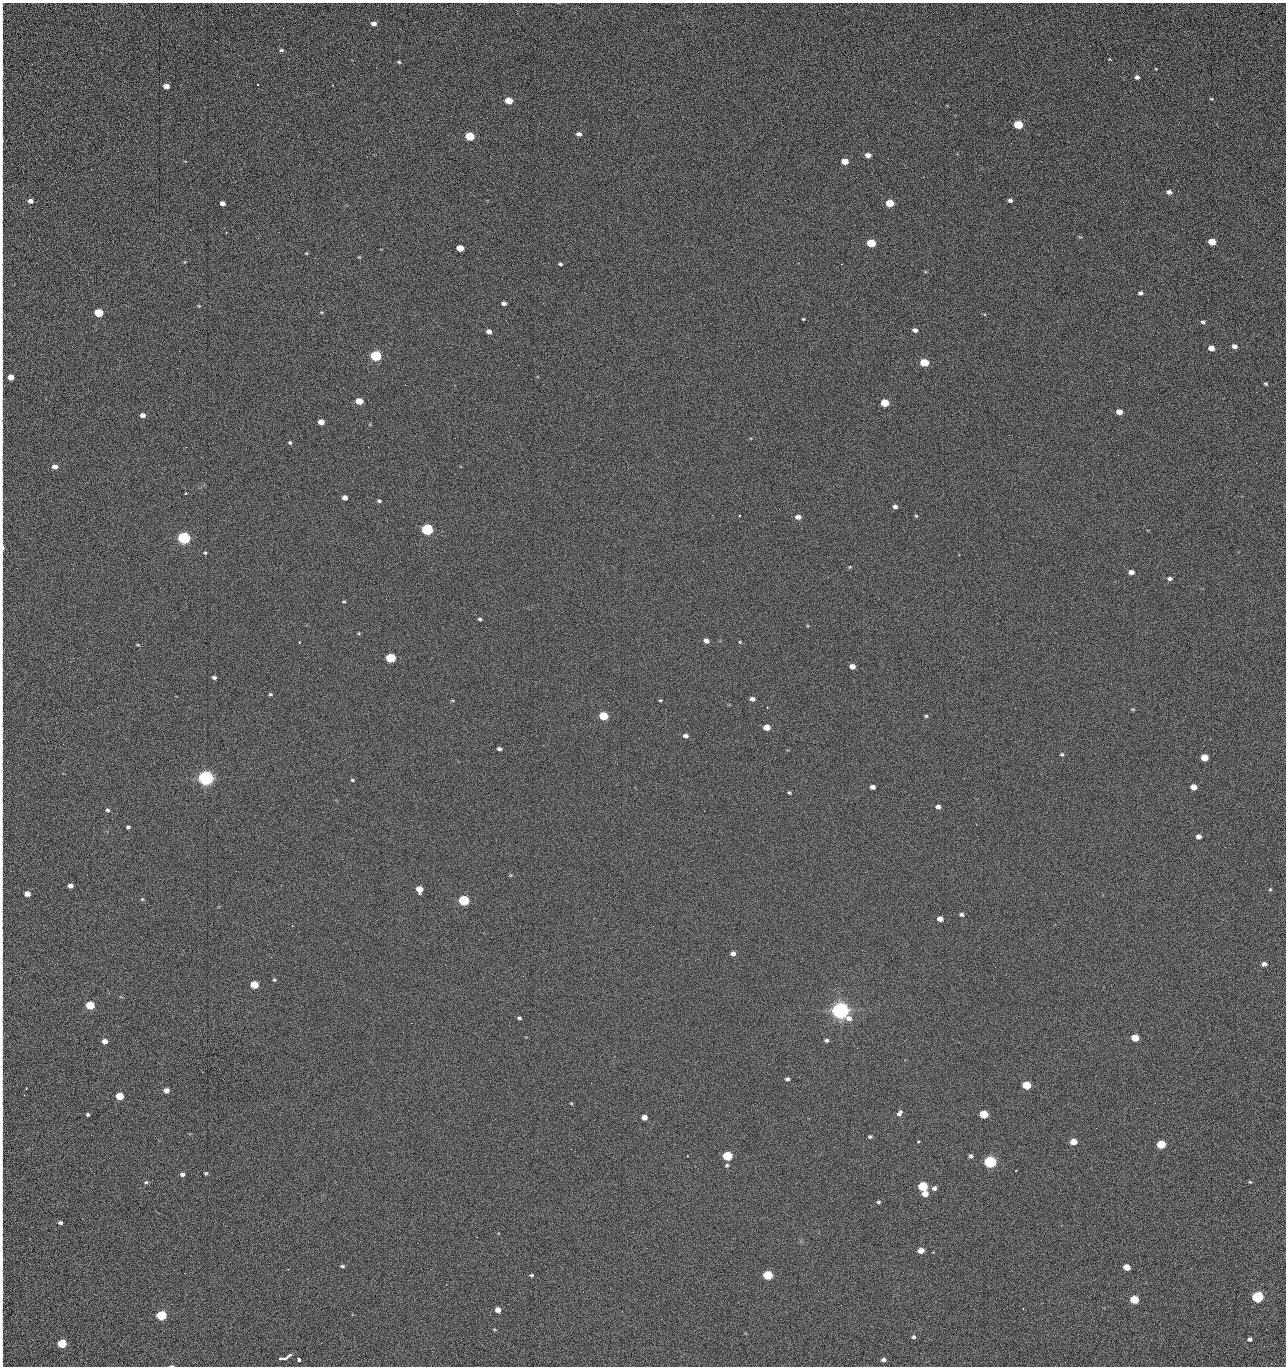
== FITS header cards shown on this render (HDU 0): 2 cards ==
NAXIS1  =                 1284 /fastest changing axis
NAXIS2  =                 1364 /next to fastest changing axis

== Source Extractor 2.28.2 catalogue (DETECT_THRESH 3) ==
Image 1284 x 1364 px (HDU 0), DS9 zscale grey, 1 PNG px = 1 image px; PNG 1288 x 1368 px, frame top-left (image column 1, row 1364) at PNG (2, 3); no overlay
Background 125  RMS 14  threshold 43.5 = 3 sigma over >= 5 px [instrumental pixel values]
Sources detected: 225; all 225 listed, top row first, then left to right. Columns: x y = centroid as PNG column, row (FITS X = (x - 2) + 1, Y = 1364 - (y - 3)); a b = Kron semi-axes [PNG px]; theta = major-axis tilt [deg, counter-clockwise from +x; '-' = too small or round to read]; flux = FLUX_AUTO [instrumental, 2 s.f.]
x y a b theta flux
2 18 18 2 90 3.4e+03
374 24 6 5 - 4.9e+03
1188 35 2 2 - 1.2e+03
2 43 24 2 89 4.5e+03
281 50 5 4 - 1.7e+03
1109 59 4 3 - 7.1e+02
399 62 5 4 - 1.3e+03
1156 69 4 2 - 7.0e+02
2 72 20 2 -90 4.0e+03
1137 77 5 4 - 2.9e+03
2 86 13 2 89 1.7e+03
166 86 5 4 - 8.8e+03
1211 99 5 3 - 1.0e+03
508 101 5 4 - 2.3e+04
2 103 11 2 90 2.0e+03
1179 122 2 2 - 1.3e+03
1018 125 6 5 - 4.4e+04
579 134 6 4 -10 3.7e+03
469 136 6 5 - 5.4e+04
2 141 14 2 89 3.0e+03
868 155 5 4 - 6.5e+03
845 161 5 4 - 1.6e+04
1041 161 2 2 - 1.9e+03
856 177 2 2 - 2.3e+03
923 177 2 2 - 1.8e+04
1169 192 5 4 - 3.6e+03
1010 200 5 4 - 2.7e+03
30 201 5 4 - 4.7e+03
2 202 10 2 90 1.3e+03
1123 202 3 2 - 8.7e+02
222 203 5 4 - 5.5e+03
890 203 5 5 - 2.8e+04
226 233 2 2 - 7.4e+02
1212 242 5 4 - 2.4e+04
871 243 6 5 - 4.2e+04
460 248 5 4 - 2.0e+04
306 253 4 3 - 7.9e+02
2 261 12 2 90 2.1e+03
560 264 4 3 - 1.6e+03
841 264 2 2 - 2.7e+04
306 287 2 2 - 7.6e+02
1140 293 5 4 - 2.7e+03
504 303 5 4 - 3.1e+03
2 304 14 2 90 2.5e+03
199 306 5 3 - 8.8e+02
321 312 5 3 - 8.5e+02
98 313 5 5 - 5.2e+04
803 319 3 3 - 1.0e+03
849 322 3 2 - 7.1e+02
1203 322 5 4 - 2.1e+03
710 323 2 2 - 3.3e+03
915 330 5 4 - 3.7e+03
1096 330 2 2 - 5.2e+02
489 332 5 4 - 4.9e+03
739 346 2 2 - 4.8e+02
1234 346 5 4 - 4.3e+03
1211 348 5 4 - 9.9e+03
376 356 6 5 - 1.6e+05
924 363 5 5 - 4.0e+04
10 377 5 4 - 1.1e+04
1266 384 4 3 - 1.2e+03
2 389 14 2 90 2.1e+03
1256 392 2 2 - 1.1e+03
359 401 5 4 - 2.0e+04
885 403 5 5 - 3.3e+04
1119 412 5 4 - 9.6e+03
142 415 5 4 - 4.7e+03
321 422 5 4 - 9.3e+03
1009 435 2 2 - 3.5e+03
290 442 4 4 - 1.5e+03
1027 446 2 2 - 5.2e+02
186 447 2 2 - 3.3e+03
55 467 5 4 - 6.1e+03
2 482 11 2 90 1.8e+03
85 483 3 2 - 9.8e+02
185 493 3 3 - 1.1e+03
345 498 5 4 - 5.1e+03
379 501 5 4 - 1.6e+03
895 506 5 4 - 3.5e+03
779 509 2 2 - 4.5e+02
739 516 3 3 - 2.8e+03
916 516 5 4 - 1.2e+03
798 517 6 4 -5 5.2e+03
427 530 6 5 - 2.0e+05
184 538 6 5 - 3.3e+05
492 542 2 2 - 2.6e+03
2 547 12 3 -87 5.8e+03
205 553 4 4 - 1.2e+03
850 567 5 5 - 1.0e+03
1131 572 5 4 - 5.5e+03
1169 579 6 4 0 2.5e+03
344 602 6 3 0 1.1e+03
480 619 5 3 - 1.5e+03
2 625 11 2 90 1.9e+03
358 633 4 4 - 1.0e+03
706 641 5 4 - 5.3e+03
299 642 3 3 - 2.0e+03
740 642 4 3 - 8.5e+02
138 645 5 3 - 9.8e+02
390 658 5 5 - 9.1e+04
852 666 5 4 - 7.2e+03
214 677 4 3 - 2.2e+03
270 694 5 4 - 1.3e+03
752 699 5 4 - 4.0e+03
660 700 3 3 - 1.1e+03
2 701 12 2 90 1.9e+03
452 701 5 3 - 9.3e+02
1133 709 5 3 - 9.9e+02
603 716 5 5 - 5.1e+04
926 716 4 4 - 1.3e+03
767 727 5 4 - 1.4e+04
2 730 9 2 90 1.3e+03
706 732 2 2 - 5.8e+02
685 736 5 4 - 3.7e+03
63 744 2 2 - 4.8e+02
543 745 2 2 - 3.2e+03
499 749 4 3 - 2.6e+03
1062 754 5 4 - 1.3e+03
1204 757 5 4 - 2.7e+04
706 761 2 2 - 2.2e+03
617 764 2 2 - 2.7e+03
206 778 6 5 - 7.1e+05
352 780 6 4 -17 1.4e+03
872 787 5 4 - 5.8e+03
1193 787 5 4 - 1.3e+04
789 793 4 3 - 1.3e+03
938 807 5 4 - 4.0e+03
107 810 5 5 - 2.1e+03
128 827 4 4 - 2.1e+03
1198 836 5 4 - 5.6e+03
2 863 14 2 90 2.2e+03
510 875 5 4 - 9.6e+02
70 886 5 4 - 5.6e+03
419 889 5 5 - 1.3e+04
1270 889 4 4 - 1.0e+03
27 894 5 4 - 9.7e+03
142 899 5 4 - 1.2e+03
464 900 5 5 - 1.3e+05
962 914 4 4 - 2.7e+03
940 919 5 4 - 9.4e+03
2 946 8 2 90 1.3e+03
733 953 5 4 - 3.8e+03
1264 964 5 4 - 4.5e+03
523 976 2 2 - 2.1e+03
274 980 5 4 - 1.2e+03
254 985 5 5 - 3.3e+04
90 1005 5 5 - 5.3e+04
840 1010 7 6 - 1.1e+06
519 1018 4 3 - 1.9e+03
411 1023 2 2 - 5.3e+03
1135 1038 5 5 - 2.9e+04
826 1040 5 4 - 2.3e+03
104 1041 5 4 - 6.4e+03
857 1048 2 2 - 1.4e+03
1245 1057 2 2 - 1.9e+03
1179 1076 2 2 - 2.6e+03
2 1077 8 2 90 1.2e+03
787 1079 4 4 - 2.3e+03
1026 1085 5 5 - 4.8e+04
26 1088 2 2 - 6.6e+02
166 1091 5 4 - 7.1e+03
119 1096 5 5 - 3.1e+04
2 1099 10 2 90 1.8e+03
571 1103 4 3 - 8.2e+02
1155 1103 2 2 - 8.9e+02
729 1112 2 2 - 8.3e+02
899 1113 9 5 50 3.2e+03
984 1114 5 5 - 4.4e+04
88 1115 3 3 - 1.8e+03
644 1117 5 4 - 8.8e+03
2 1130 14 2 90 2.6e+03
91 1135 2 2 - 2.4e+03
870 1137 4 3 - 1.7e+03
918 1142 3 3 - 2.9e+03
1073 1142 5 4 - 1.7e+04
1161 1144 5 5 - 5.8e+04
571 1149 2 2 - 9.8e+02
727 1156 5 5 - 7.9e+04
971 1156 5 4 - 2.4e+03
990 1162 6 5 - 2.8e+05
727 1165 5 4 - 1.7e+03
2 1168 11 2 90 1.9e+03
1015 1170 2 2 - 7.7e+02
206 1173 4 4 - 1.3e+03
182 1174 5 4 - 2.8e+03
146 1182 5 5 - 1.6e+03
1250 1182 4 3 - 1.1e+03
923 1186 5 5 - 8.5e+04
934 1188 5 5 - 3.9e+03
2 1192 10 2 90 1.7e+03
925 1194 5 4 - 9.7e+03
878 1202 5 4 - 1.4e+03
280 1219 2 2 - 2.1e+03
60 1223 5 4 - 2.3e+03
2 1229 9 2 90 1.4e+03
476 1237 2 2 - 7.1e+03
308 1242 2 2 - 1.8e+03
417 1243 2 2 - 5.4e+03
921 1250 5 4 - 9.3e+03
2 1253 13 2 90 2.4e+03
342 1266 4 4 - 1.6e+03
1126 1267 5 4 - 1.4e+04
288 1269 2 2 - 6.3e+02
531 1275 4 3 - 1.5e+03
768 1275 5 5 - 8.1e+04
2 1287 17 2 90 3.4e+03
583 1292 2 2 - 3.5e+02
1257 1297 5 5 - 1.9e+05
996 1298 2 2 - 2.6e+03
1134 1299 5 5 - 4.6e+04
498 1310 5 4 - 7.9e+03
622 1311 2 2 - 8.7e+02
161 1315 5 5 - 1.0e+05
494 1329 5 3 - 9.5e+02
914 1337 5 4 - 2.1e+03
1250 1339 4 4 - 2.9e+03
62 1343 5 5 - 5.4e+04
321 1343 2 2 - 5.1e+02
2 1355 10 2 90 1.7e+03
288 1356 10 3 39 5.5e+03
281 1358 4 3 - 1.9e+03
299 1360 4 3 - 2.9e+03
883 1360 4 4 - 3.3e+03
172 1366 5 2 - 1.2e+03
1055 1366 2 2 - 2.0e+03
At the frame edge (FLAGS 8, measured only in part): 28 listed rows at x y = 2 18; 2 43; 2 72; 2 86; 2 103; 2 141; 2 202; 2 261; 2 304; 2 389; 2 482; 2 547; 2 625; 2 701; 2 730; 2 863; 2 946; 2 1077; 2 1099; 2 1130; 2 1168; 2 1192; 2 1229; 2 1253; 2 1287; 2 1355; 172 1366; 1055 1366

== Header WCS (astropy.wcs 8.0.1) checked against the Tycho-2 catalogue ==
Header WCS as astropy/WCSLIB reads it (CRVAL/CRPIX/CD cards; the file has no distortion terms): RA---TAN/DEC--TAN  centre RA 15:41:41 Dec +51:59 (235.42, +51.98 deg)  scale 1.26 arcsec/px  FOV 26.9' x 28.5'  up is +92 deg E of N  parity flipped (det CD > 0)
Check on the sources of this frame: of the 60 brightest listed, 11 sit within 2.0 arcsec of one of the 12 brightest Tycho-2 stars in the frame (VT <= 12.29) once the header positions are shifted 0.34 arcsec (0.34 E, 0.01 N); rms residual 0.95 arcsec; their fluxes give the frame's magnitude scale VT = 24.59 - 2.5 log10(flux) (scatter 0.15 mag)
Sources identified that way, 11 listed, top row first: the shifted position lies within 2.0 arcsec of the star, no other Tycho-2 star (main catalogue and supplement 1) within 4.0 arcsec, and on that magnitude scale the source's flux lands within +1.5 / -3 mag of the star's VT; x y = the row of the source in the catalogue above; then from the Tycho-2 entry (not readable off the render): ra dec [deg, ICRS J2000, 3 dp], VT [Tycho-2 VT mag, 2 dp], TYC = Tycho-2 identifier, HIP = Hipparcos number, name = IAU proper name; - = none
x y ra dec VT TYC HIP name
376 356 235.614 +52.064 11.61 3489-1132-1 - -
427 530 235.514 +52.049 11.19 3489-1407-1 - -
184 538 235.515 +52.133 11.12 3489-1380-1 - -
206 778 235.378 +52.130 9.31 3489-1322-1 76850 -
464 900 235.303 +52.042 11.52 3489-958-1 - -
840 1010 235.232 +51.912 9.59 3489-824-1 - -
990 1162 235.143 +51.862 10.97 3489-1016-1 - -
923 1186 235.131 +51.886 12.29 3489-908-1 - -
768 1275 235.084 +51.941 11.45 3489-1346-1 - -
1257 1297 235.062 +51.771 11.53 3489-1453-1 - -
161 1315 235.075 +52.152 11.74 3489-912-1 - -